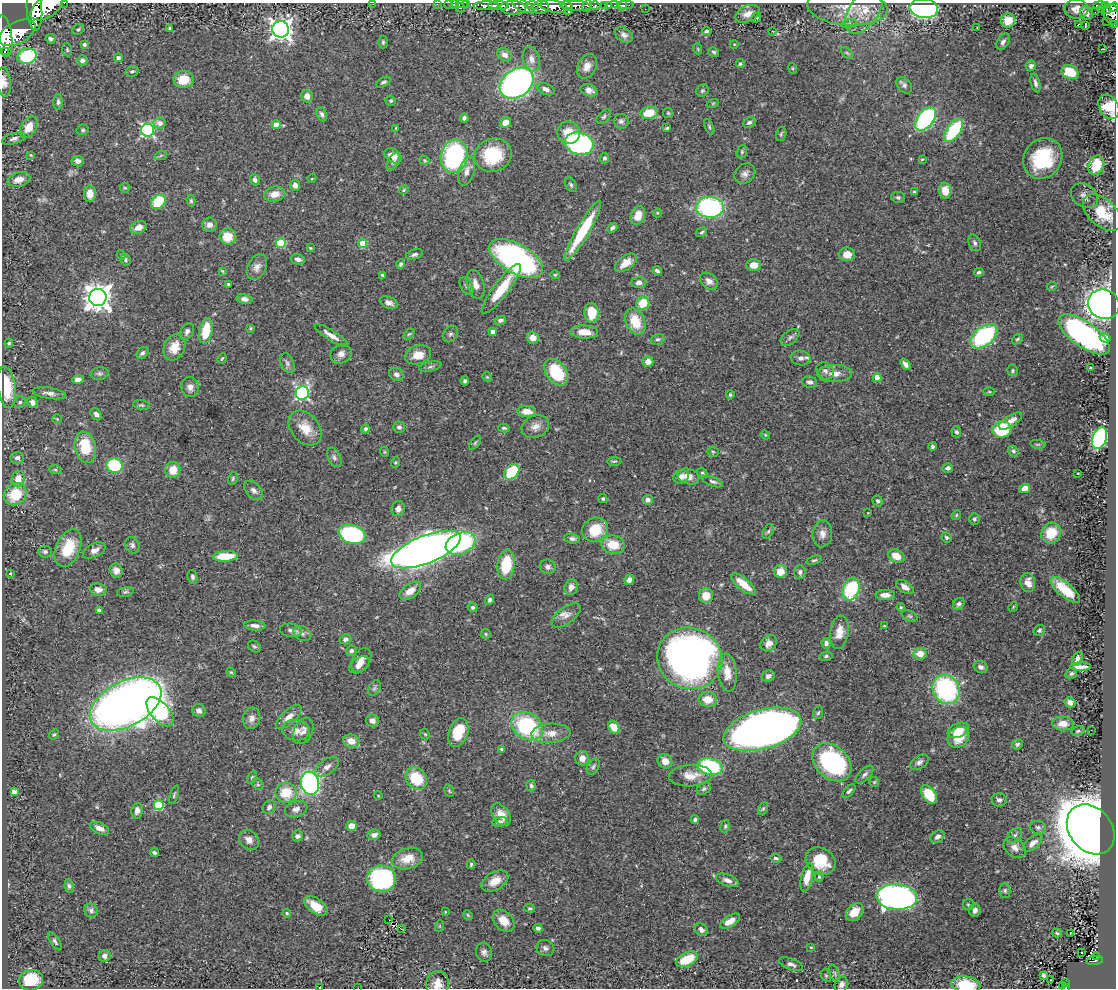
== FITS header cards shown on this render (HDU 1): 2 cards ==
NAXIS1  =                 1114
NAXIS2  =                  986

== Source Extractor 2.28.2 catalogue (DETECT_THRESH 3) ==
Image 1114 x 986 px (HDU 1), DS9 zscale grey, 1 PNG px = 1 image px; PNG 1118 x 990 px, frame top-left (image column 1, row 986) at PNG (2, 3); each listed source drawn as its Kron ellipse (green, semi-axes under 4 px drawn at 4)
Background 0.659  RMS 0.026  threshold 0.0783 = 3 sigma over >= 5 px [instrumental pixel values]
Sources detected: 476; all 476 listed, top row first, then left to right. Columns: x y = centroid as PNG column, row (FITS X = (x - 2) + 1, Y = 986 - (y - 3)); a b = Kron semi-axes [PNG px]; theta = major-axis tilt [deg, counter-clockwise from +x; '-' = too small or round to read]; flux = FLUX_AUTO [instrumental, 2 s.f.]
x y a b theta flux
64 3 2 2 - 34
373 4 2 2 - 12
437 4 2 2 - 13
449 4 2 2 - 13
455 4 2 2 - 11
462 4 6 2 -3 34
466 4 3 2 - 27
533 5 6 3 -5 300
605 5 3 3 - 44
608 5 3 3 - 40
615 5 3 2 - 19
626 5 8 2 0 26
1100 5 6 3 -2 200
486 6 13 4 1 2300
498 6 10 4 0 1100
523 6 12 5 -28 780
567 6 6 3 -34 660
575 6 15 5 -3 990
587 6 6 4 62 270
595 6 5 4 - 140
623 6 5 4 - 17
1105 6 4 3 - 180
46 7 18 10 35 4500
541 7 8 6 16 890
554 7 13 6 -10 2100
847 7 40 18 -4 53
1114 7 5 3 - 260
460 8 5 3 - 87
513 8 13 7 -2 900
924 8 14 9 -6 530
645 9 2 2 - 6.5
1076 9 12 9 1 13
34 10 21 7 -86 3700
1101 10 3 2 - 8.9
1107 10 4 2 - 84
864 11 26 14 56 39
568 12 3 3 - 68
1095 12 3 2 - 5.8
1086 13 7 6 - 10
748 14 13 8 23 15
1111 14 10 7 -74 830
756 18 5 3 - 3.8
1008 20 7 7 - 22
1106 21 2 2 - 7.5
849 24 8 4 8 3.9
1078 24 3 2 - 5
1085 25 3 2 - 1
1114 25 4 2 - 25
977 27 2 2 - 1.2
169 28 3 3 - 2.5
78 29 6 5 - 2.8
281 29 8 8 - 1100
707 31 4 3 - 3.1
772 31 2 2 - 1.4
17 33 20 11 28 3100
624 35 10 6 -32 7.2
4 36 21 8 -83 2500
51 39 5 4 - 4.3
383 42 6 4 90 2.9
1003 42 9 5 58 6.6
84 44 4 3 - 4
734 44 4 3 - 1.3
698 49 5 3 - 1.5
1103 49 2 2 - 1.2
67 50 6 5 - 2.9
5 51 2 2 - 7400
714 52 6 4 -32 3.4
847 53 7 4 -44 3.2
504 55 8 6 -34 9.1
27 56 10 7 20 110
118 58 4 4 - 6.3
531 59 13 8 -74 12
82 60 5 5 - 6.6
740 64 4 4 - 3.7
587 66 13 9 63 14
1031 66 5 5 - 6.1
792 68 5 3 - 1.6
132 71 7 5 12 3.5
1070 72 9 6 -27 54
184 79 10 8 8 35
4 82 15 7 -83 9.3
383 82 8 4 29 4.1
517 83 18 13 36 550
1035 83 9 4 -75 5.5
904 85 9 6 -50 5.3
546 89 9 5 -23 7.4
589 90 8 6 -20 10
702 91 6 5 - 3.3
307 96 6 5 - 13
391 101 5 5 - 3
58 102 8 4 89 4
713 103 6 4 19 2.1
1109 107 13 9 -59 61
649 113 8 6 10 36
668 113 5 5 - 2.4
322 114 7 5 -66 5.1
604 117 9 5 45 3.9
464 118 4 4 - 4.9
926 119 13 8 52 220
621 121 7 7 - 5.3
505 122 6 5 - 13
749 122 7 5 24 4.4
160 123 6 5 - 11
276 125 4 4 - 20
29 127 12 7 59 23
709 127 8 4 -67 2.7
396 128 3 3 - 1.4
667 128 3 3 - 2.4
83 130 6 5 - 3.2
148 130 6 6 - 300
954 130 13 7 54 110
569 133 11 11 - 32
781 134 7 5 74 2.9
14 139 12 5 17 5.8
579 143 14 11 -13 310
742 152 6 5 - 2.9
31 155 4 3 - 1.5
161 155 6 4 20 2.6
493 155 19 16 17 87
393 156 9 6 -35 18
454 156 16 13 79 230
604 158 5 4 - 3.5
1043 158 21 18 54 110
922 159 3 3 - 1.6
425 160 5 4 - 2.1
78 161 6 5 - 7.6
393 162 9 5 57 4.9
1096 165 10 7 69 52
467 171 15 7 73 12
745 174 11 9 41 8.8
312 178 4 3 - 1.3
19 180 12 7 16 14
255 180 5 5 - 5.6
295 185 5 5 - 8.5
571 185 8 5 -62 3.7
125 188 5 4 - 2.2
404 190 5 4 - 1.8
945 191 8 6 -86 22
914 192 4 3 - 2.4
90 194 8 6 88 20
275 194 11 7 10 17
1084 196 14 11 -35 11
898 197 7 5 -12 3.7
191 201 6 4 -74 2.8
158 202 8 6 47 72
710 207 14 10 -2 250
657 213 4 4 - 1.8
1102 213 23 13 -42 61
638 216 9 7 69 22
209 225 7 7 - 8.7
138 227 8 6 22 11
612 228 6 4 43 4.5
583 231 34 6 60 99
702 232 6 4 33 2.9
228 236 8 8 - 33
281 243 5 5 - 85
975 243 9 6 -65 4.5
363 244 4 4 - 41
310 248 4 3 - 1.6
414 254 9 5 17 4.5
847 254 8 7 - 19
121 255 5 4 - 1.9
298 259 7 5 -14 7.4
516 259 30 14 -30 440
126 260 6 5 - 3.9
626 263 12 7 37 19
401 264 5 4 - 3.6
754 265 7 6 - 18
257 267 14 9 61 11
222 271 4 2 - 1.6
657 271 4 3 - 4.7
979 272 5 4 - 2.9
383 275 4 3 - 4.3
555 275 4 4 - 2.1
709 281 10 7 -41 9.4
639 283 7 5 4 6.9
228 284 3 3 - 2.1
475 284 15 8 -75 14
466 286 10 5 -58 5.3
1052 286 5 3 - 1.5
501 289 31 7 53 55
98 297 9 8 - 2000
245 299 8 5 -12 6.5
389 303 9 5 -21 8.9
643 303 7 6 - 44
1104 304 16 14 -24 1100
592 313 10 7 -86 43
500 320 6 4 17 4.5
635 321 13 9 -66 45
250 328 3 2 - 2
187 331 9 6 62 6.4
206 331 12 6 80 55
493 332 4 4 - 10
584 332 14 6 -3 21
409 334 6 4 42 2.3
450 334 9 7 54 5
1084 334 30 12 -35 430
331 335 19 5 -32 14
984 336 15 9 39 180
790 337 11 6 37 5.6
533 338 6 6 - 17
1105 338 5 4 - 10
658 339 6 5 - 4.2
1017 339 6 4 39 2.6
9 343 5 4 - 2.6
174 347 14 10 63 25
142 353 6 5 - 4.6
341 354 11 9 32 11
418 355 13 9 15 23
222 358 5 3 - 1.8
801 358 10 7 -9 8.3
648 362 5 5 - 13
287 363 10 6 -67 6.2
905 364 6 4 -53 6.9
430 367 12 4 12 4.8
1091 368 2 2 - 1.2
825 371 9 8 - 6.9
1013 371 5 5 - 2.9
556 372 14 10 -54 90
99 373 9 6 11 4.4
396 374 7 6 - 7.9
835 374 17 8 1 17
487 377 5 4 - 1.9
877 378 4 4 - 29
78 379 6 4 7 8.4
465 381 4 4 - 3.7
810 382 7 5 -6 5.5
6 387 21 9 -83 61
190 387 10 8 -79 9.7
989 392 6 3 -1 1.8
49 393 17 5 -9 9.4
302 393 7 6 - 330
730 395 5 4 - 2.8
20 402 6 5 - 3.7
32 402 6 5 - 8.4
141 405 8 5 -9 3.3
527 411 9 5 -4 18
96 414 7 5 -54 6.3
57 419 4 4 - 1.8
1011 421 13 5 33 14
399 427 6 5 - 4.9
535 427 14 11 20 14
305 428 19 14 -50 32
504 428 6 3 -7 3.1
365 429 4 4 - 3.2
1002 429 9 8 - 75
956 432 5 5 - 3.8
765 435 5 4 - 1.6
1100 438 11 7 72 250
475 443 8 4 55 2.4
1038 444 8 4 -8 2.5
932 446 4 3 - 4
85 447 16 10 -78 60
1013 451 6 4 -50 3.2
385 452 5 3 - 1.5
713 452 5 5 - 2.5
334 457 10 6 -62 5.5
17 458 7 6 - 5
614 461 7 3 0 2.1
395 462 5 4 - 2.3
115 466 8 7 - 110
948 468 5 4 - 5.9
55 470 6 4 -19 2.7
173 470 8 7 - 26
512 472 9 6 47 90
702 473 5 4 - 2.7
1078 473 3 2 - 1.3
688 476 11 7 -17 16
681 477 8 6 27 9.4
233 478 6 4 74 2.6
18 479 8 6 85 21
713 482 11 4 -20 4.7
1025 488 5 4 - 18
254 490 11 7 -47 7.8
15 494 12 10 41 58
603 499 5 4 - 2.5
648 500 5 5 - 7.8
877 501 5 5 - 4
398 509 7 6 - 8.3
868 513 3 2 - 1.2
956 515 5 4 - 2
974 519 6 5 - 3.4
595 530 13 11 30 51
768 531 8 5 62 3.5
1051 533 11 9 56 48
352 534 13 9 -18 190
822 534 13 9 86 12
946 537 5 4 - 3
572 539 7 5 -8 5.4
461 543 16 10 23 210
132 545 8 7 - 5.4
613 545 12 9 -11 36
68 548 20 12 66 66
426 549 37 14 22 1900
94 550 12 6 26 11
45 552 7 6 - 3.7
225 556 12 5 3 49
896 556 8 6 -22 26
814 560 8 4 17 3
506 565 15 8 82 63
548 567 8 7 - 7.7
116 571 7 6 - 8.9
780 571 6 6 - 22
800 572 7 5 -90 5.3
10 573 3 3 - 1.7
192 577 7 5 -78 4.1
629 580 5 5 - 7.7
1028 583 9 7 -82 15
743 584 15 6 -40 31
571 587 8 6 73 12
905 587 10 5 -33 12
851 589 12 8 72 120
98 590 8 6 -8 10
1065 590 18 7 -40 44
410 591 12 7 35 18
125 592 8 4 14 3.5
885 595 9 5 0 12
706 596 7 7 - 26
490 600 5 4 - 3.9
959 604 6 5 - 5
473 607 5 4 - 3.2
901 607 4 3 - 2
1013 607 5 4 - 1.9
99 611 4 4 - 8.2
566 615 17 8 36 13
910 616 8 5 -26 3.3
255 626 10 5 -5 8.2
884 626 3 2 - 1.6
291 630 11 6 -7 7.3
1039 630 6 5 - 3.4
839 632 17 9 81 22
302 633 9 7 -26 7.2
486 634 5 5 - 2.2
345 639 6 5 - 5.3
769 643 9 7 44 12
826 643 5 4 - 6
254 646 7 5 -36 3.2
351 651 5 5 - 4.6
920 654 6 5 - 21
826 656 6 4 11 3
690 658 33 30 -22 1000
1077 659 7 4 62 7.4
361 660 13 8 57 13
359 665 11 7 31 9.9
981 667 7 6 - 7.2
1081 667 10 4 0 11
231 672 5 4 - 2
727 672 19 9 -84 26
1071 674 6 5 - 3.4
768 676 7 5 29 5.7
374 688 8 5 60 4.1
946 689 15 13 -60 240
708 699 9 7 -5 22
1070 702 6 5 - 8.3
126 704 38 22 27 1800
199 711 7 6 - 7.7
160 712 17 9 -48 250
818 713 6 5 - 3
289 717 16 7 42 14
252 718 11 9 78 11
372 721 6 6 - 11
1063 724 11 7 -2 16
527 726 17 13 -33 170
614 727 7 5 -55 20
762 729 40 19 16 1600
296 730 14 10 -8 15
958 730 11 7 22 24
1091 730 2 2 - 3.1
303 731 14 9 64 11
1078 731 7 4 12 2.9
458 733 15 9 70 54
551 733 19 9 3 21
54 734 6 4 51 2.2
425 734 6 4 -43 2.4
958 737 11 9 41 40
351 741 8 6 -16 20
1017 744 5 5 - 4.2
502 749 3 2 - 2
582 758 7 7 - 14
665 761 7 6 - 16
832 762 22 16 -43 250
919 762 10 6 35 6.4
327 767 13 7 34 9.4
593 767 8 5 60 4.4
710 767 13 8 -11 170
864 775 11 5 45 5.8
691 776 22 11 3 24
252 777 7 4 63 2.4
416 778 12 9 -51 66
874 782 5 5 - 2.2
310 783 11 9 -81 380
258 784 6 5 - 2.9
531 786 6 4 -87 3.3
704 789 8 5 36 4.1
449 791 6 4 -69 2.5
849 791 8 4 48 4.3
14 792 4 4 - 9.5
286 793 10 10 - 45
929 794 10 6 -55 58
174 795 9 3 71 2.6
378 795 4 3 - 1.3
999 800 7 6 - 6.6
159 805 5 5 - 110
269 807 7 6 - 5.7
296 809 11 7 19 8.4
763 809 7 4 62 3
137 811 8 5 83 9.6
501 815 12 8 -55 17
695 820 4 4 - 3.9
500 822 8 5 6 5.1
351 826 5 5 - 16
725 826 6 4 77 2.8
1038 827 8 6 -14 4.7
99 828 10 5 -25 14
1091 829 27 21 -50 7900
374 835 6 5 - 7.8
298 836 6 5 - 4.9
1014 836 9 5 45 4.4
937 837 7 5 37 7.1
249 840 11 9 -45 11
1033 843 11 6 40 11
1015 848 12 9 -40 11
155 853 5 3 - 4
776 858 5 3 - 3.3
408 859 16 10 17 30
820 861 16 13 -35 51
471 864 5 3 - 2.4
807 877 14 6 78 26
819 877 5 4 - 2.6
382 879 14 13 - 210
727 880 11 5 -20 9.1
495 881 14 9 30 22
69 886 7 4 -82 3.7
1005 891 7 5 -89 3.6
897 897 20 13 -4 770
968 905 5 5 - 3.2
316 906 13 7 -35 33
530 908 5 4 - 2.3
975 910 6 5 - 7.7
91 911 7 6 - 5.4
445 912 3 2 - 1.4
855 912 10 7 47 28
287 913 4 4 - 2.6
468 915 5 4 - 1.9
389 920 3 2 - 0.88
504 921 13 9 -46 24
730 921 11 5 32 16
439 926 6 4 71 1.8
538 928 4 4 - 5.2
401 929 3 2 - 0.16
701 930 7 5 -45 6.8
1057 933 5 4 - 2.8
1071 934 4 2 - 0.85
55 941 10 4 -55 4.1
811 947 3 3 - 1.6
545 948 9 7 -25 6.6
484 952 9 8 - 7.2
1082 953 2 2 - 1.5
105 956 6 5 - 6.6
1097 956 3 3 - 25
687 959 12 6 27 52
1095 961 8 4 6 160
791 964 12 5 -22 6.9
834 973 9 5 -67 4.2
826 975 6 5 - 2.6
1043 975 4 3 - 3.7
31 980 12 10 11 62
1051 980 2 2 - 1.8
1066 983 3 2 - 18
438 984 12 11 - 19
841 984 8 6 66 8.6
966 985 14 8 -8 68
1063 986 4 3 - 25
320 987 3 2 - 1.2
1065 987 3 3 - 27
358 988 2 2 - 26
At the frame edge (FLAGS 8, measured only in part): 20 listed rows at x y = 64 3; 373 4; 437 4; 449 4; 455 4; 462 4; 466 4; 486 6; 46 7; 1114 7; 34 10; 1114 25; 4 36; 4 82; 1109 107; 438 984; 966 985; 320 987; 1065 987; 358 988